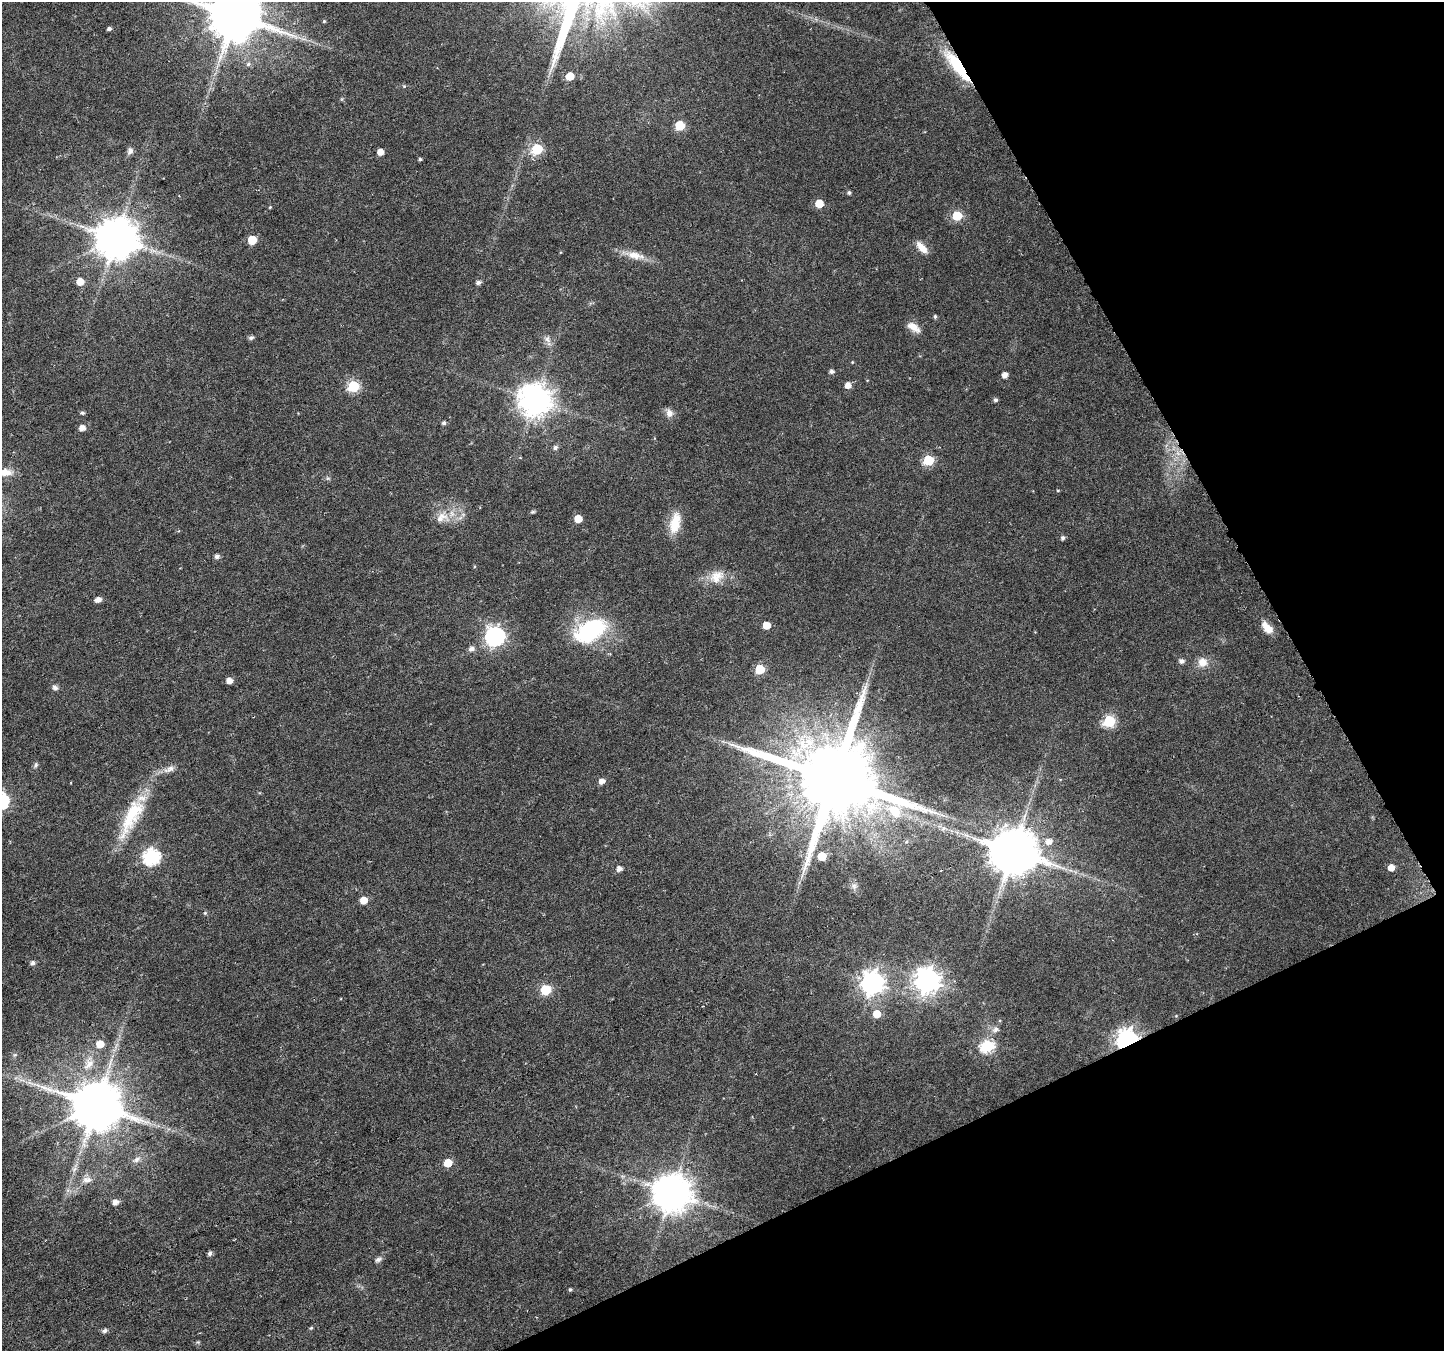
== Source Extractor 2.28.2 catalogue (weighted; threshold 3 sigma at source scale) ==
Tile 12 of 4 x 4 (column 4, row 3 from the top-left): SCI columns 4338-5779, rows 1517-2865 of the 5792 x 5669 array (HDU 1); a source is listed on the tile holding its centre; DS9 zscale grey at full resolution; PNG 1446 x 1353 px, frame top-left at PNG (2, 2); no overlay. Shown black and unused: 23% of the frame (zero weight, under 5 of 9 exposures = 1% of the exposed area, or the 3 px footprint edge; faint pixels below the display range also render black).
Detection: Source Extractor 2.28.2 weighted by HDU 2 'WHT'; one run over the whole footprint, this tile lists its part. Background 0.0131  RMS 0.0021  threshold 0.0087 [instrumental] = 3 sigma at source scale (4.09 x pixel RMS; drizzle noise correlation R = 1.36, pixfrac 0.8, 0.0396/0.0396 arcsec/px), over >= 5 px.
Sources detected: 103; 2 inside a brighter object's white glare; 1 long thin detection or spike segment (spike, bleed or trail) — not listed; the other 100 listed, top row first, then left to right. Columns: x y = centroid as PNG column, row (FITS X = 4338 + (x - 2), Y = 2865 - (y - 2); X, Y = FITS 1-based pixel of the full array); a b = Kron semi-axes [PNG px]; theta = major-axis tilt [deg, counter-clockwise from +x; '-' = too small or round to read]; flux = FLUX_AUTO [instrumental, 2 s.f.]
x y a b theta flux
234 15 14 13 - 1300
324 21 4 4 - 0.25
109 29 4 4 - 0.51
248 64 7 6 - 0.46
961 70 51 11 -45 9.5
570 76 5 5 - 3.9
404 86 4 4 - 0.22
680 125 6 6 - 8.7
537 149 6 6 - 16
130 151 9 7 65 0.71
380 152 5 5 - 1.8
420 159 4 4 - 0.32
849 192 4 4 - 0.42
819 203 5 5 - 4.4
270 207 4 3 - 0.18
957 216 6 5 - 9.1
116 238 11 11 - 690
252 240 6 5 - 6.6
922 248 17 8 -46 1.9
635 255 30 9 -12 2.9
80 282 6 5 - 2.4
478 282 5 5 - 0.63
935 316 4 4 - 0.37
913 327 17 9 -35 1.9
251 338 7 5 12 0.43
547 339 11 8 -45 1
852 362 4 4 - 0.18
831 371 5 4 - 0.65
1005 375 5 4 - 1.4
848 385 6 5 - 1.4
353 386 6 6 - 18
535 400 10 10 - 340
995 400 5 5 - 0.47
82 413 5 4 - 0.4
669 413 11 9 -75 1.3
444 423 5 5 - 0.45
82 428 5 5 - 1.5
555 447 6 5 - 0.56
929 460 6 6 - 14
6 472 15 9 0 2.1
328 478 7 5 -29 0.34
1058 491 5 3 - 0.18
533 512 8 4 8 0.27
442 517 22 16 18 3.6
578 519 5 5 - 2.6
675 523 27 13 77 4.3
1063 538 5 5 - 0.52
217 556 5 5 - 0.72
716 577 22 16 48 3.4
98 599 6 5 - 1.1
766 625 5 5 - 2.9
1267 628 15 8 -49 2.4
590 630 43 23 29 19
495 636 8 8 - 79
471 649 8 7 - 0.74
1181 661 6 5 - 0.76
1202 662 12 11 - 2.1
760 669 6 5 - 7.9
229 680 5 5 - 1.4
55 687 8 7 - 0.59
1109 721 6 6 - 20
36 765 7 5 70 0.39
169 769 17 7 23 1.4
834 779 24 20 -1 3800
602 781 6 5 - 1.3
132 816 61 18 63 12
943 829 7 4 20 0.42
1049 841 8 7 - 1.5
906 842 6 4 44 0.3
1013 851 12 12 - 1000
822 856 6 6 - 3.8
151 857 7 7 - 46
1391 867 5 5 - 1.9
619 869 5 5 - 1.1
854 886 9 6 -89 0.73
364 900 5 5 - 2.8
205 913 5 5 - 0.27
33 963 6 5 - 0.68
927 980 9 8 - 190
872 983 8 8 - 150
546 990 6 6 - 11
877 1014 6 6 - 3.1
995 1029 10 8 15 0.94
1127 1040 8 7 - 130
100 1044 6 6 - 3
987 1046 7 6 - 27
15 1055 6 5 - 0.38
89 1063 22 13 62 3.8
96 1105 14 12 -11 1200
137 1159 12 7 29 0.95
448 1163 5 5 - 4.4
74 1169 9 6 68 0.71
87 1180 14 9 7 1.4
672 1192 11 11 - 530
115 1202 5 5 - 1.2
210 1253 5 4 - 0.58
378 1259 9 6 22 0.61
570 1289 4 4 - 0.3
311 1328 5 4 - 0.25
105 1331 6 5 - 0.6
Overlapping masked pixels (flux is a lower limit): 2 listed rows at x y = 961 70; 1127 1040
Isophote crosses this tile's border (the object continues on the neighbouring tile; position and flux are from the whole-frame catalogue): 2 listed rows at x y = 234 15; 6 472